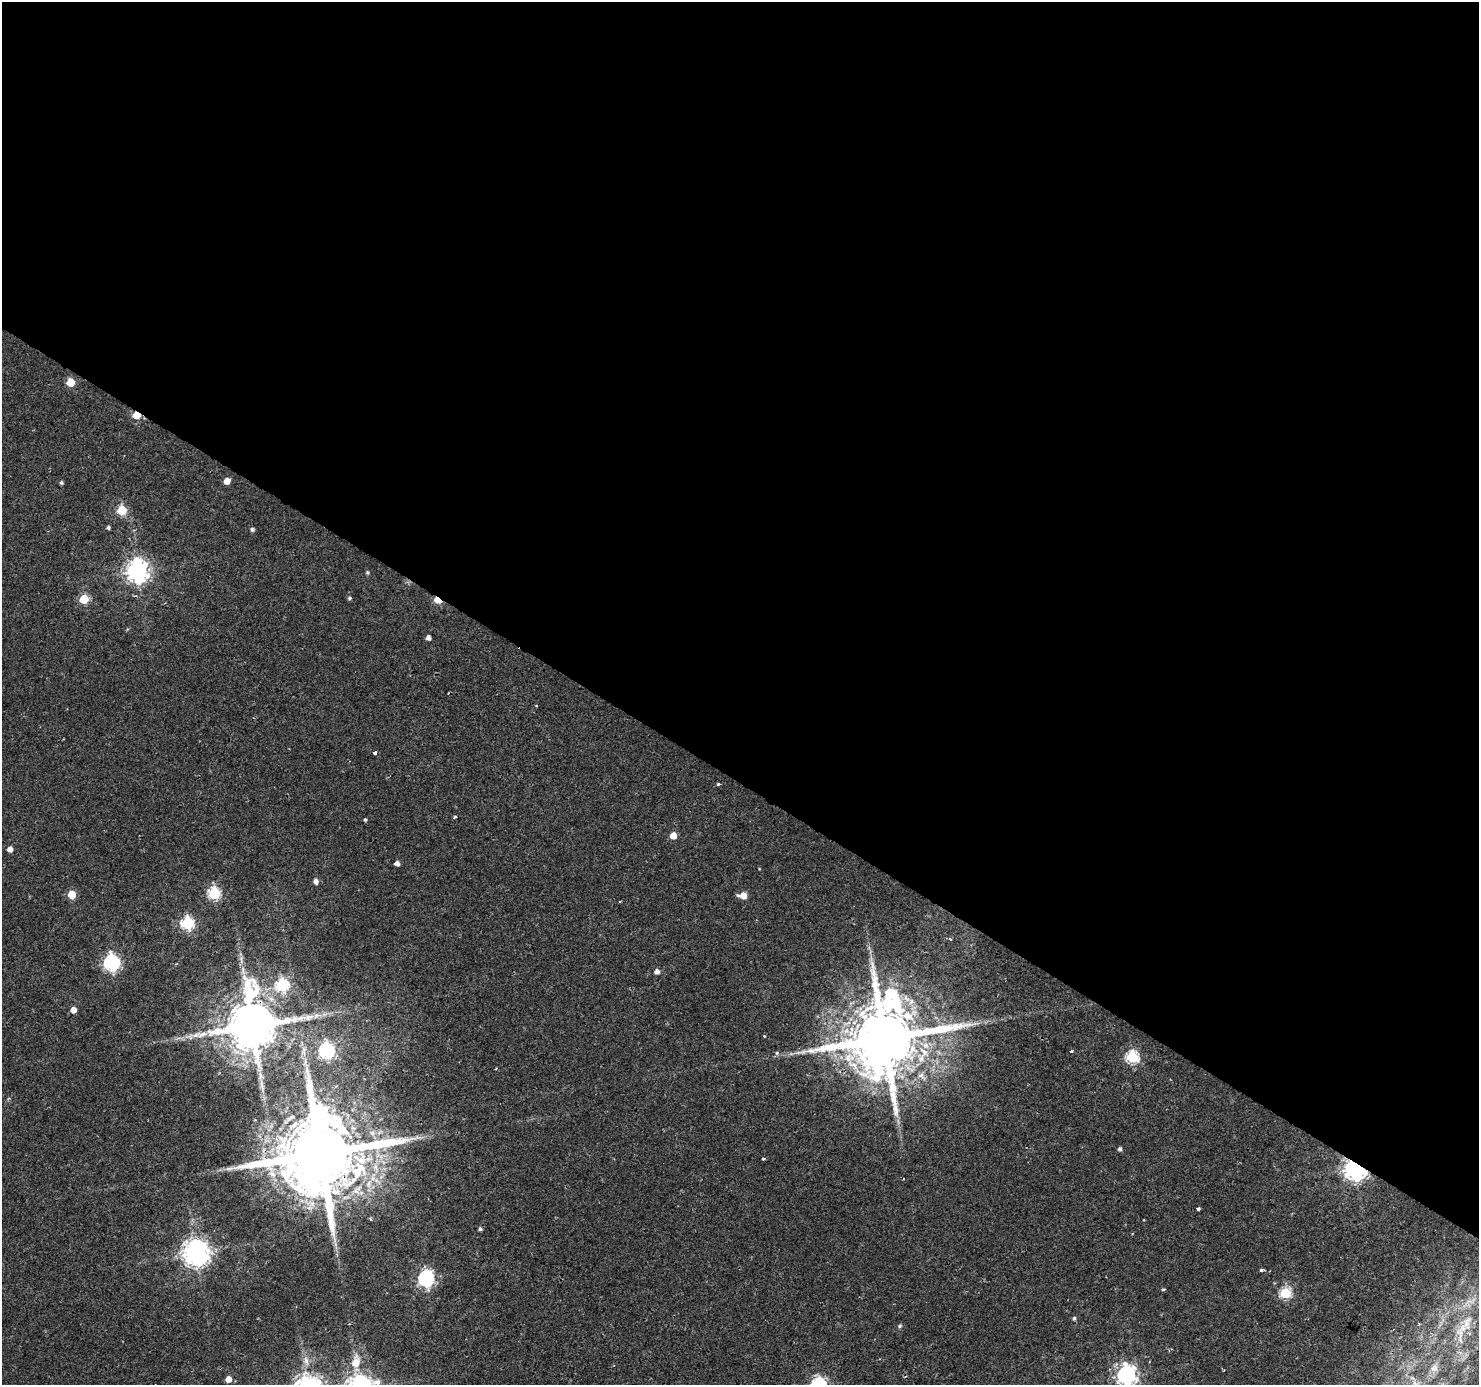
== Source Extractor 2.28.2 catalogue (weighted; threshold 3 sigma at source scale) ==
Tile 3 of 4 x 4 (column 3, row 1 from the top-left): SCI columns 2953-4429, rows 4337-5719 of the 5913 x 5973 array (HDU 1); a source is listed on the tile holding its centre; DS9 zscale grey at full resolution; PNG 1481 x 1387 px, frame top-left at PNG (2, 2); no overlay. Shown black and unused: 57% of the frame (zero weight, under 2 of 3 exposures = <1% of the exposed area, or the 3 px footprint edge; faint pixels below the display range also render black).
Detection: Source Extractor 2.28.2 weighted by HDU 2 'WHT'; one run over the whole footprint, this tile lists its part. Background 0.00576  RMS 0.0025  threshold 0.0113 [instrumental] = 3 sigma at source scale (4.5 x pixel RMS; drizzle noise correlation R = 1.50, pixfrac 1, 0.0396/0.0396 arcsec/px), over >= 5 px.
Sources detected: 59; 1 cosmic-ray / hot-pixel residue — not listed; the other 58 listed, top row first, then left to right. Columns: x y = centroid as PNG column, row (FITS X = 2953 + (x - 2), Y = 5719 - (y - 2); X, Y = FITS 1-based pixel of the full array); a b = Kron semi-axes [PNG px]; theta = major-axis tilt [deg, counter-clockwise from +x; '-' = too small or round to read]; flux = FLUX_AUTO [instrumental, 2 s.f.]
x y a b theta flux
70 382 5 5 - 7.6
137 415 5 4 - 7.7
227 481 5 5 - 2.3
61 483 4 4 - 0.48
122 510 6 5 - 15
108 528 4 4 - 0.58
252 529 4 4 - 0.66
137 571 8 8 - 180
367 572 4 4 - 0.42
349 598 5 4 - 0.45
84 599 5 5 - 11
438 600 6 4 -39 10
428 638 4 4 - 1.2
375 753 3 3 - 1.7
718 784 4 4 - 0.39
454 817 4 3 - 0.35
365 820 4 3 - 0.35
673 836 5 5 - 4.1
10 849 5 4 - 1.7
397 863 5 4 - 1.2
316 881 5 5 - 1.2
72 894 5 5 - 7.6
214 894 6 6 - 28
743 895 7 5 0 3.8
187 923 6 6 - 35
111 963 7 6 - 68
243 971 15 6 -81 2
657 971 5 5 - 1.2
282 985 6 6 - 35
73 1010 5 4 - 2.2
324 1014 7 5 -43 0.72
252 1026 15 14 - 1700
764 1036 3 3 - 0.23
884 1038 21 18 52 3100
326 1051 7 7 - 55
1071 1051 4 3 - 0.27
777 1053 5 5 - 0.58
1132 1057 6 6 - 31
1120 1149 4 4 - 0.7
320 1154 23 19 49 4600
763 1159 3 3 - 0.37
1355 1169 7 7 - 200
1198 1208 4 3 - 0.79
370 1219 5 3 - 0.25
480 1229 4 4 - 0.54
196 1253 9 8 - 290
1261 1270 4 3 - 0.57
426 1278 7 7 - 66
1163 1289 4 3 - 0.35
1285 1293 6 5 - 24
1074 1318 5 4 - 0.45
1467 1323 67 13 70 12
900 1326 5 5 - 0.51
306 1361 16 7 -75 2.1
356 1362 15 8 87 4.7
1434 1368 16 10 65 2.4
1126 1375 8 7 - 130
228 1379 5 5 - 2.4
Overlapping masked pixels (flux is a lower limit): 6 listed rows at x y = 137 415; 438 600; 252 1026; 884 1038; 320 1154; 1355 1169
Isophote crosses this tile's border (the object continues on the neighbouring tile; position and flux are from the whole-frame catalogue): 2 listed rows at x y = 1467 1323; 1126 1375